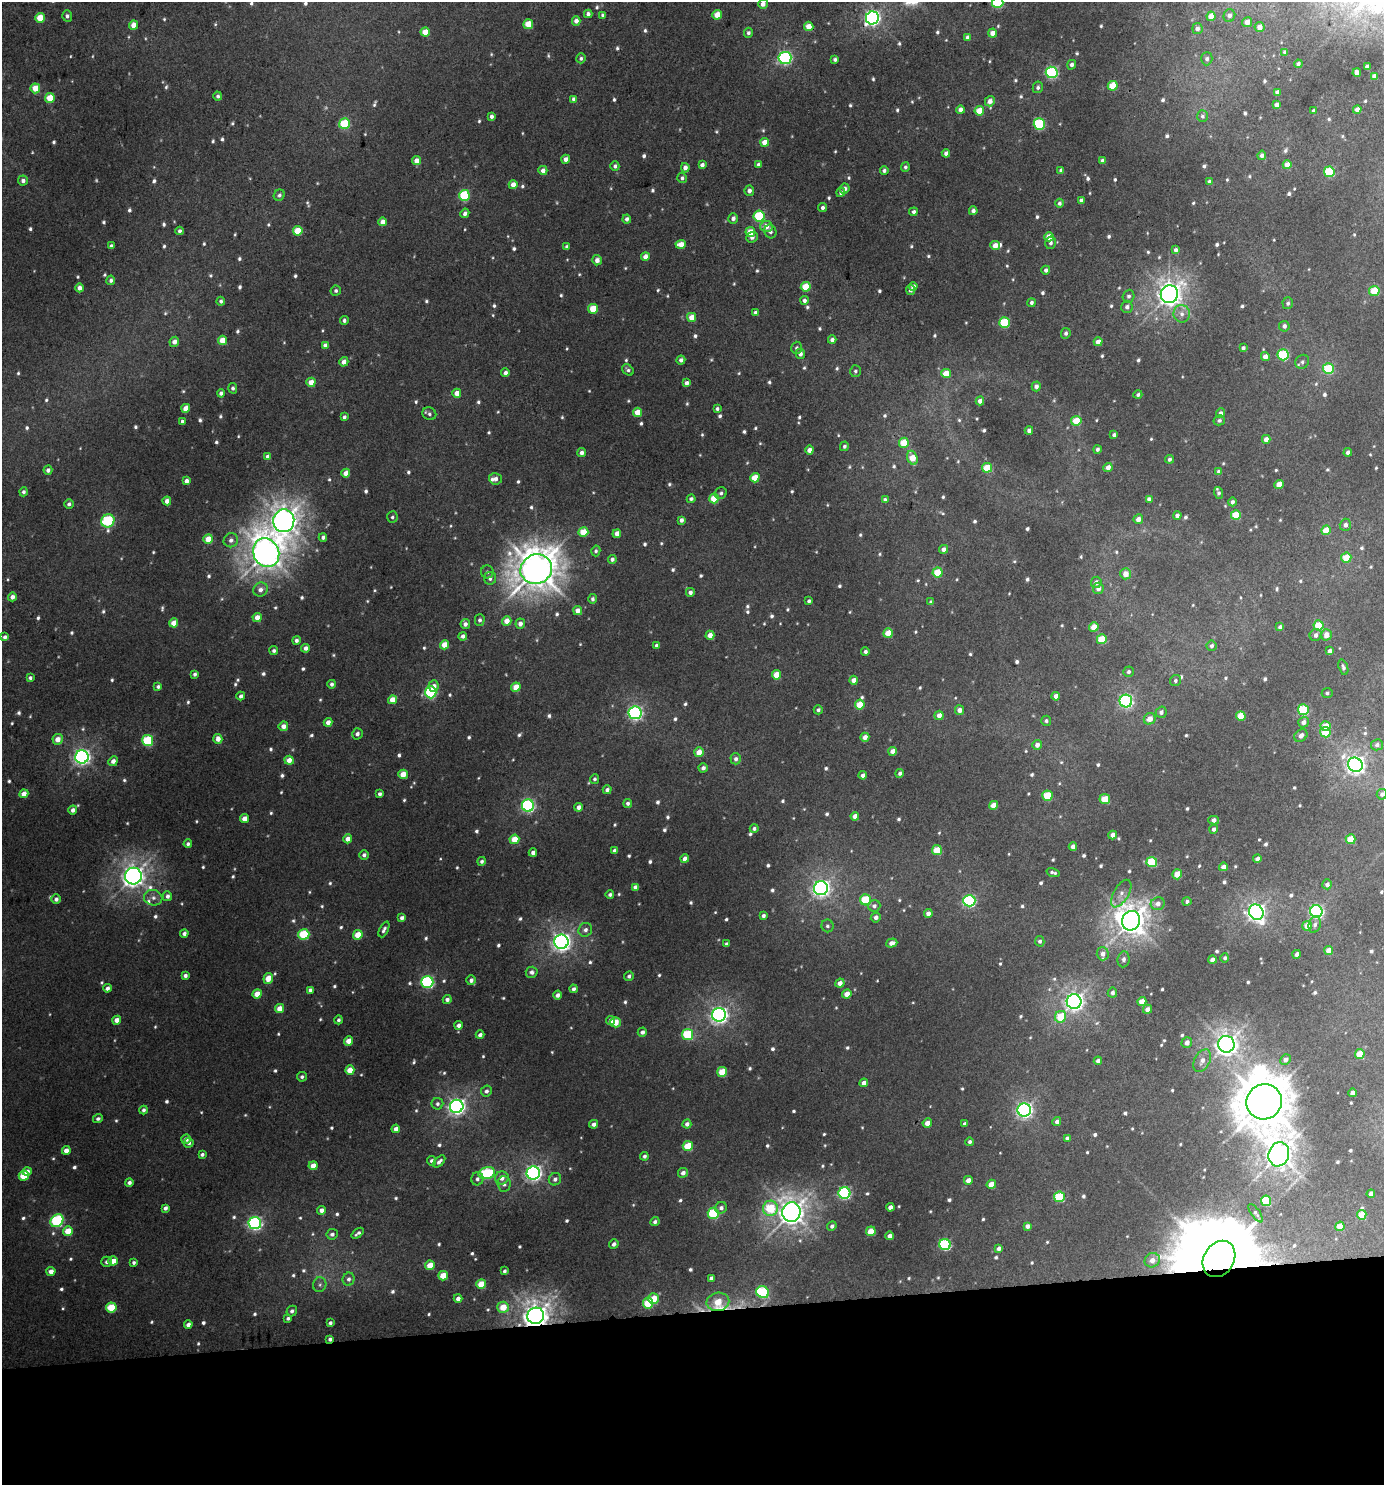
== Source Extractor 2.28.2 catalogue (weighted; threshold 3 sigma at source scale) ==
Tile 8 of 3 x 3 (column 2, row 3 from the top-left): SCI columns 1389-2770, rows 5-1487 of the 4199 x 4457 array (HDU 1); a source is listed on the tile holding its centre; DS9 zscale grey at full resolution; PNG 1386 x 1487 px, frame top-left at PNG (2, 2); each listed source drawn as its Kron ellipse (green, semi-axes under 4 px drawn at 4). Shown black and unused: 12% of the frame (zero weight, under 3 of 4 exposures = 1% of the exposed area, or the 3 px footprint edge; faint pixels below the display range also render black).
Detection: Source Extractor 2.28.2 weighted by HDU 2 'WHT'; one run over the whole footprint, this tile lists its part. Background 0.0192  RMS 0.0069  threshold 0.031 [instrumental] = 3 sigma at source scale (4.5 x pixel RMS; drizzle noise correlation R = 1.50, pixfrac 1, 0.0396/0.0396 arcsec/px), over >= 5 px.
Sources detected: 976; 24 too faint to see at this stretch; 3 inside a brighter object's white glare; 1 long thin detection or spike segment (spike, bleed or trail) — neither listed nor drawn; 5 inside a brighter listed object's ellipse — not listed separately; of the other 943, all 500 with FLUX_AUTO >= 1.79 (the completeness limit of this list) listed and drawn (443 fainter detections not listed), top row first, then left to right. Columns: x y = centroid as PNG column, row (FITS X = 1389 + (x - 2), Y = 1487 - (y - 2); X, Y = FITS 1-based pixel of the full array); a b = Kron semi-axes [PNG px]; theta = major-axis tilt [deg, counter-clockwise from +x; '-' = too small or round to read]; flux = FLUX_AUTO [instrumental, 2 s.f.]
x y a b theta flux
998 2 5 5 - 52
763 4 5 4 - 5
588 14 4 4 - 2.8
603 15 4 3 - 1.9
717 15 4 4 - 12
1229 15 6 6 - 3
67 16 5 5 - 2.2
1211 16 4 4 - 9
40 18 5 5 - 17
872 18 6 6 - 240
576 21 4 4 - 4.8
1247 22 5 5 - 6.6
528 24 5 5 - 18
134 25 4 4 - 8.4
809 26 4 4 - 10
1259 27 5 5 - 6.2
1197 29 5 5 - 3.2
425 32 4 4 - 12
748 33 5 4 - 2.2
993 33 4 4 - 6.7
968 37 4 4 - 3.1
1285 52 4 4 - 2.1
581 58 5 5 - 2
785 58 6 6 - 150
835 59 4 4 - 2.2
1207 59 6 5 - 2.2
1298 64 4 4 - 2.2
1072 65 5 4 - 2.7
1367 67 4 4 - 4.2
1052 72 6 6 - 110
1357 73 4 4 - 7.3
1374 76 4 4 - 4.6
1113 86 5 5 - 23
1038 87 6 5 - 2
35 88 5 5 - 12
1277 92 4 4 - 3
218 96 4 4 - 2.1
50 98 5 4 - 18
574 99 4 4 - 4.2
990 101 5 5 - 5.3
1277 105 4 4 - 3.4
960 110 4 4 - 4
1357 110 4 4 - 4.8
979 111 5 4 - 14
1313 111 3 3 - 1.8
491 116 4 3 - 2.7
1202 116 6 5 - 2.1
344 124 5 5 - 39
1039 124 5 5 - 67
765 142 4 4 - 9.4
946 153 4 4 - 3.4
1262 155 5 4 - 2.9
566 159 4 4 - 5.1
416 161 4 4 - 6.6
1102 161 4 4 - 2.9
758 164 4 3 - 1.9
702 165 4 4 - 3
1287 165 4 4 - 8
615 166 5 4 - 2
905 167 5 4 - 1.9
685 168 4 4 - 3.8
543 170 4 4 - 4.2
884 170 4 4 - 2.2
1061 170 4 4 - 2.7
1329 172 5 5 - 42
682 178 5 5 - 2.1
23 181 5 5 - 3
1210 182 4 4 - 2.8
513 185 4 4 - 7.1
845 189 5 4 - 2.7
749 191 5 4 - 3.3
841 192 5 4 - 2.5
279 195 6 5 - 2.1
464 195 5 5 - 47
1081 201 4 4 - 3.5
1059 203 4 4 - 2
823 208 4 4 - 2.3
973 211 4 4 - 3.1
913 212 4 4 - 2.5
465 213 5 4 - 3.2
759 216 5 5 - 47
733 218 5 5 - 2.8
627 219 4 4 - 2.8
383 222 4 4 - 6.1
766 226 6 5 - 7.9
179 231 4 4 - 2.4
298 231 5 5 - 19
750 232 5 5 - 13
770 232 7 6 - 2.3
752 237 6 5 - 3.6
1049 237 4 4 - 12
1050 243 6 5 - 2.4
681 244 5 4 - 9.7
111 246 4 3 - 1.9
995 246 5 4 - 8.2
567 247 4 3 - 2
1176 250 4 4 - 3.2
645 257 4 4 - 5.6
597 260 5 4 - 5
1046 270 4 4 - 2.3
111 280 4 4 - 2
913 286 4 4 - 3.6
806 287 5 5 - 19
80 288 4 4 - 4.3
910 290 5 4 - 2.6
336 291 5 5 - 1.8
1374 291 5 5 - 25
1169 294 9 8 - 670
1129 296 6 5 - 2.1
804 300 4 4 - 2.5
221 301 4 4 - 1.9
1032 303 4 4 - 1.9
1288 303 6 5 - 1.9
1127 307 6 5 - 3.1
593 309 5 5 - 19
756 312 4 4 - 2.7
1182 314 9 8 - 4.5
692 317 4 4 - 10
344 320 4 4 - 2.2
1004 323 5 5 - 47
1284 326 5 5 - 2.6
1066 333 5 4 - 1.9
222 340 4 4 - 12
832 340 4 4 - 3.5
174 342 5 5 - 4.8
1098 342 4 4 - 6.4
325 345 4 4 - 3.4
797 348 6 5 - 1.8
1243 348 4 4 - 2.4
800 354 5 5 - 3.2
1283 355 5 5 - 54
1265 357 4 4 - 5.9
681 360 4 4 - 2.9
344 362 5 4 - 4.7
1302 362 7 6 - 2.2
1328 369 5 5 - 47
628 370 6 5 - 2
855 371 6 5 - 1.9
505 373 4 4 - 2.8
946 373 5 4 - 13
311 382 4 4 - 8.2
687 383 4 4 - 3.6
1036 386 5 4 - 3.6
233 388 5 4 - 2.2
221 393 4 4 - 2.8
457 393 4 4 - 6.8
1138 395 4 4 - 1.8
980 401 4 4 - 4
186 408 4 4 - 10
717 409 3 3 - 1.9
637 412 4 4 - 11
1221 413 4 4 - 3.1
429 414 7 6 - 2.2
344 417 4 3 - 2.1
1219 420 6 5 - 1.8
182 421 3 3 - 2.2
1076 421 5 5 - 19
1029 430 4 4 - 3.3
1114 435 4 3 - 2.2
1266 439 4 4 - 5
904 443 5 5 - 19
844 446 5 4 - 1.8
1097 449 4 4 - 2.4
809 450 4 4 - 5.3
1348 452 4 4 - 2.9
582 453 4 4 - 3.7
268 457 4 4 - 4.6
912 458 7 5 -72 13
1169 459 4 4 - 2.2
1108 467 4 4 - 5.2
987 468 5 5 - 20
48 470 4 4 - 2.7
1219 471 4 4 - 3
346 473 4 4 - 6.6
755 478 5 4 - 16
496 479 6 5 - 3.6
186 481 4 4 - 4.2
1279 484 4 4 - 11
23 492 4 4 - 2.1
721 493 6 5 - 1.9
1219 493 6 4 -72 1.9
714 498 5 5 - 21
691 499 4 4 - 2.2
1149 499 4 4 - 3.6
885 500 4 4 - 2.5
167 501 4 4 - 4.5
1232 502 4 4 - 2.4
69 504 5 4 - 2.3
1177 515 4 4 - 3.3
1236 515 5 5 - 23
392 517 6 5 - 1.8
1138 519 5 4 - 5.5
681 520 4 4 - 3.1
108 521 7 6 - 69
284 521 11 10 - 930
1345 525 6 5 - 3.7
1326 530 5 4 - 12
583 532 5 5 - 18
617 534 4 4 - 6.7
323 537 4 4 - 2.5
208 539 5 4 - 12
231 540 7 7 - 3.4
944 549 4 4 - 4.5
596 551 5 4 - 1.8
266 553 15 12 -63 1200
1346 558 5 5 - 15
612 559 4 4 - 2.8
536 569 16 14 23 1800
487 572 6 6 - 2.1
937 572 5 5 - 19
1126 574 5 5 - 8.9
490 578 6 6 - 2.9
1096 582 6 5 - 4.3
1098 588 6 5 - 4.4
260 590 7 6 - 4.3
690 592 4 4 - 2.9
12 597 4 4 - 3.7
592 599 5 4 - 1.9
809 601 4 4 - 2
931 602 4 4 - 2.2
578 611 4 4 - 5
257 617 4 4 - 7.7
480 620 5 5 - 2.2
507 621 5 4 - 8
174 623 4 4 - 9.3
465 624 5 4 - 3
520 624 5 5 - 4.1
1319 625 5 5 - 23
1094 627 5 4 - 12
1280 627 4 4 - 2.5
888 633 5 4 - 15
710 635 4 4 - 6.5
1316 635 6 5 - 3.6
1326 635 5 5 - 7.6
463 636 4 4 - 3.3
5 637 4 4 - 2.5
1102 639 5 5 - 28
296 640 4 4 - 2.9
444 645 5 4 - 11
657 645 4 3 - 2.3
1212 646 5 5 - 2.6
305 648 4 4 - 3.4
274 651 4 4 - 1.9
1330 651 4 4 - 3.1
865 652 4 4 - 2.2
1343 667 8 4 -71 2.2
1128 672 5 5 - 2
195 674 4 3 - 2.1
777 675 5 4 - 15
30 678 4 4 - 1.8
854 680 4 4 - 5.3
1175 681 6 5 - 1.8
332 684 4 4 - 2.3
434 686 6 5 - 4.1
158 687 4 4 - 2.1
516 687 5 4 - 13
431 692 6 5 - 75
1327 693 5 5 - 1.9
241 696 4 4 - 3
1056 696 4 4 - 6.7
392 700 4 4 - 9.2
1126 701 6 6 - 150
860 704 5 5 - 18
818 710 4 4 - 2
959 710 5 4 - 5.1
1303 710 5 5 - 50
1161 712 6 5 - 2.9
635 713 6 6 - 170
939 715 4 4 - 5.6
1241 716 5 4 - 17
1150 719 6 5 - 7.1
1046 721 5 5 - 1.9
328 722 4 4 - 4.9
1304 722 5 5 - 4.5
283 726 5 4 - 5.4
1326 726 5 4 - 13
1325 732 5 5 - 22
357 734 6 5 - 3
1301 736 7 5 41 4.4
865 737 4 4 - 5.4
58 739 5 5 - 7
218 739 5 4 - 5.3
148 741 5 5 - 50
1037 745 5 5 - 4.6
1377 745 6 5 - 2.2
893 751 4 4 - 7
699 752 5 4 - 9.5
82 757 6 6 - 280
736 759 5 5 - 3
289 760 4 4 - 6.2
113 761 5 4 - 4.3
1355 765 8 7 - 410
703 768 4 4 - 2.7
900 773 4 4 - 2.5
403 774 5 4 - 11
863 775 4 4 - 3.7
595 779 5 4 - 1.8
607 790 4 4 - 2.7
24 794 4 4 - 7.2
380 794 4 3 - 2.1
1382 794 5 5 - 2.1
1047 796 5 5 - 28
1105 799 5 5 - 19
628 803 4 4 - 2.4
994 805 4 4 - 10
528 806 6 6 - 120
579 807 4 4 - 4.1
73 810 4 4 - 3.2
855 816 4 4 - 5.6
244 819 4 4 - 6.9
1214 820 5 4 - 4.1
754 828 4 4 - 2.2
1214 829 4 4 - 2.6
1113 835 4 4 - 5.9
348 839 4 4 - 6.3
514 839 5 4 - 15
1350 839 5 5 - 20
188 844 4 4 - 2.2
1073 846 4 4 - 4.4
937 850 5 5 - 21
615 851 4 4 - 3
533 853 4 4 - 3.3
364 855 5 5 - 2.5
685 859 4 4 - 4.3
1257 859 4 4 - 4.4
482 861 4 4 - 1.9
1152 862 5 5 - 37
1223 867 4 4 - 6
1053 872 6 3 -16 1.9
1177 874 5 5 - 11
133 876 8 8 - 630
1327 884 5 4 - 3
635 887 4 4 - 3.5
821 888 7 7 - 320
1121 894 15 7 58 5.3
610 895 4 4 - 1.9
167 896 5 4 - 3.1
153 898 9 7 -15 3.6
56 899 5 4 - 2.8
866 900 5 5 - 34
969 901 6 6 - 110
1187 901 4 4 - 2.3
1158 904 7 6 - 4.6
874 906 6 6 - 2.6
1316 911 6 6 - 170
1256 912 8 7 - 360
928 913 4 4 - 3.7
763 916 4 4 - 2.3
876 917 5 5 - 3.8
402 918 4 4 - 3
1131 921 10 9 - 960
1315 925 8 6 72 3
827 926 6 6 - 2
1307 926 5 4 - 10
384 929 8 4 64 2.5
585 930 7 6 - 3.3
184 934 4 4 - 2.9
304 934 5 5 - 41
358 935 5 4 - 16
1040 941 5 4 - 2.1
561 942 7 7 - 380
892 943 6 4 18 4.6
726 944 4 3 - 2.1
1329 950 4 4 - 9.4
1103 954 6 6 - 3.9
1297 954 4 4 - 3.1
1225 958 5 4 - 1.9
1124 959 8 6 83 2.7
1212 960 4 4 - 3.8
532 972 6 5 - 2.7
185 975 4 4 - 2.8
629 976 5 4 - 1.9
268 978 5 4 - 10
471 980 5 4 - 3.1
427 982 6 6 - 110
840 983 5 4 - 5.1
107 988 4 4 - 3.2
573 989 4 4 - 2.4
310 990 4 4 - 2.3
1112 993 5 4 - 2.7
257 994 5 4 - 11
847 994 5 4 - 8.7
558 995 4 4 - 3.5
447 1000 4 4 - 3.1
1142 1001 4 4 - 9
1074 1002 7 7 - 420
280 1008 4 4 - 9
1147 1009 5 4 - 4.9
719 1015 7 7 - 310
1061 1017 6 5 - 22
117 1020 4 4 - 5.8
339 1020 4 4 - 2
611 1021 5 4 - 5.4
615 1022 5 5 - 15
459 1025 4 4 - 3.6
642 1032 5 4 - 3.1
688 1034 5 5 - 43
480 1035 4 4 - 2.6
349 1041 4 4 - 9.4
1187 1043 5 5 - 4.8
1226 1044 8 8 - 630
1360 1054 5 5 - 14
1285 1059 5 5 - 3.7
1098 1061 4 4 - 3.4
1202 1061 12 7 63 6
350 1070 5 4 - 11
722 1072 5 5 - 21
302 1077 5 4 - 2
864 1083 4 4 - 4.5
486 1091 6 5 - 2.7
1353 1093 4 4 - 4.7
1264 1102 18 17 - 2800
437 1104 6 6 - 2
457 1106 7 6 - 310
144 1110 4 4 - 1.9
1024 1110 6 6 - 260
98 1119 5 4 - 2
1057 1122 4 4 - 2.9
927 1123 5 4 - 6.1
594 1124 4 4 - 3.3
687 1124 4 4 - 3.6
965 1124 4 3 - 2.1
396 1129 4 4 - 5.3
1067 1138 4 4 - 2.8
186 1139 5 4 - 4
970 1142 4 4 - 2.3
189 1143 5 4 - 2.4
688 1146 5 5 - 25
66 1150 4 4 - 5.6
202 1154 4 3 - 2
1279 1154 12 10 72 940
644 1156 4 4 - 2.1
432 1161 5 4 - 2.2
439 1161 7 4 45 2.7
313 1166 4 4 - 8.4
27 1172 5 4 - 5
487 1173 8 5 14 66
533 1173 6 6 - 260
683 1173 5 4 - 4
24 1176 5 5 - 19
502 1178 7 6 - 5
477 1179 6 6 - 2.7
555 1179 6 6 - 2.9
968 1180 4 4 - 5.5
129 1182 4 4 - 2.5
504 1184 8 6 -85 3.5
991 1184 5 4 - 11
844 1193 6 6 - 110
1371 1194 4 4 - 3.9
1059 1197 5 5 - 40
1266 1201 5 5 - 37
890 1207 4 4 - 4.1
165 1208 4 4 - 2.8
721 1208 6 5 - 2.8
770 1208 7 7 - 33
321 1210 4 4 - 4.3
791 1212 10 9 - 820
713 1213 5 5 - 55
1256 1213 11 4 -55 1.9
1362 1215 5 4 - 15
57 1221 7 6 - 86
655 1222 5 4 - 2.4
255 1223 6 6 - 170
832 1226 5 4 - 2.5
1027 1226 4 4 - 3.1
1340 1226 5 4 - 13
68 1231 5 5 - 13
871 1231 5 4 - 14
358 1233 7 3 36 2.3
332 1234 6 5 - 2.7
889 1236 4 4 - 4.4
614 1244 5 4 - 2.8
945 1245 6 5 - 82
999 1248 4 4 - 2.8
1219 1259 19 15 59 11000
1152 1260 8 7 - 5.9
113 1261 5 4 - 8.6
107 1262 5 5 - 2.6
134 1263 3 3 - 1.8
430 1265 5 4 - 13
51 1271 4 4 - 5.4
504 1271 4 3 - 1.8
443 1276 5 4 - 14
711 1278 4 4 - 2.9
349 1279 6 6 - 2.8
481 1284 5 5 - 18
320 1285 7 6 - 2.2
763 1292 6 5 - 61
458 1298 4 4 - 4
653 1299 5 5 - 14
718 1302 11 9 12 23
648 1303 5 5 - 27
111 1307 5 5 - 25
503 1307 6 5 - 15
292 1311 5 5 - 2.4
536 1316 8 8 - 800
288 1318 4 3 - 1.8
330 1323 4 4 - 2.1
188 1324 4 4 - 3.5
330 1339 4 4 - 2.3
Overlapping masked pixels (flux is a lower limit): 3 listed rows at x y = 1219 1259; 536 1316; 330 1339
Isophote crosses this tile's border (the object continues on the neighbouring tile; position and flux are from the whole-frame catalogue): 3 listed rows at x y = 998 2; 763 4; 1382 794